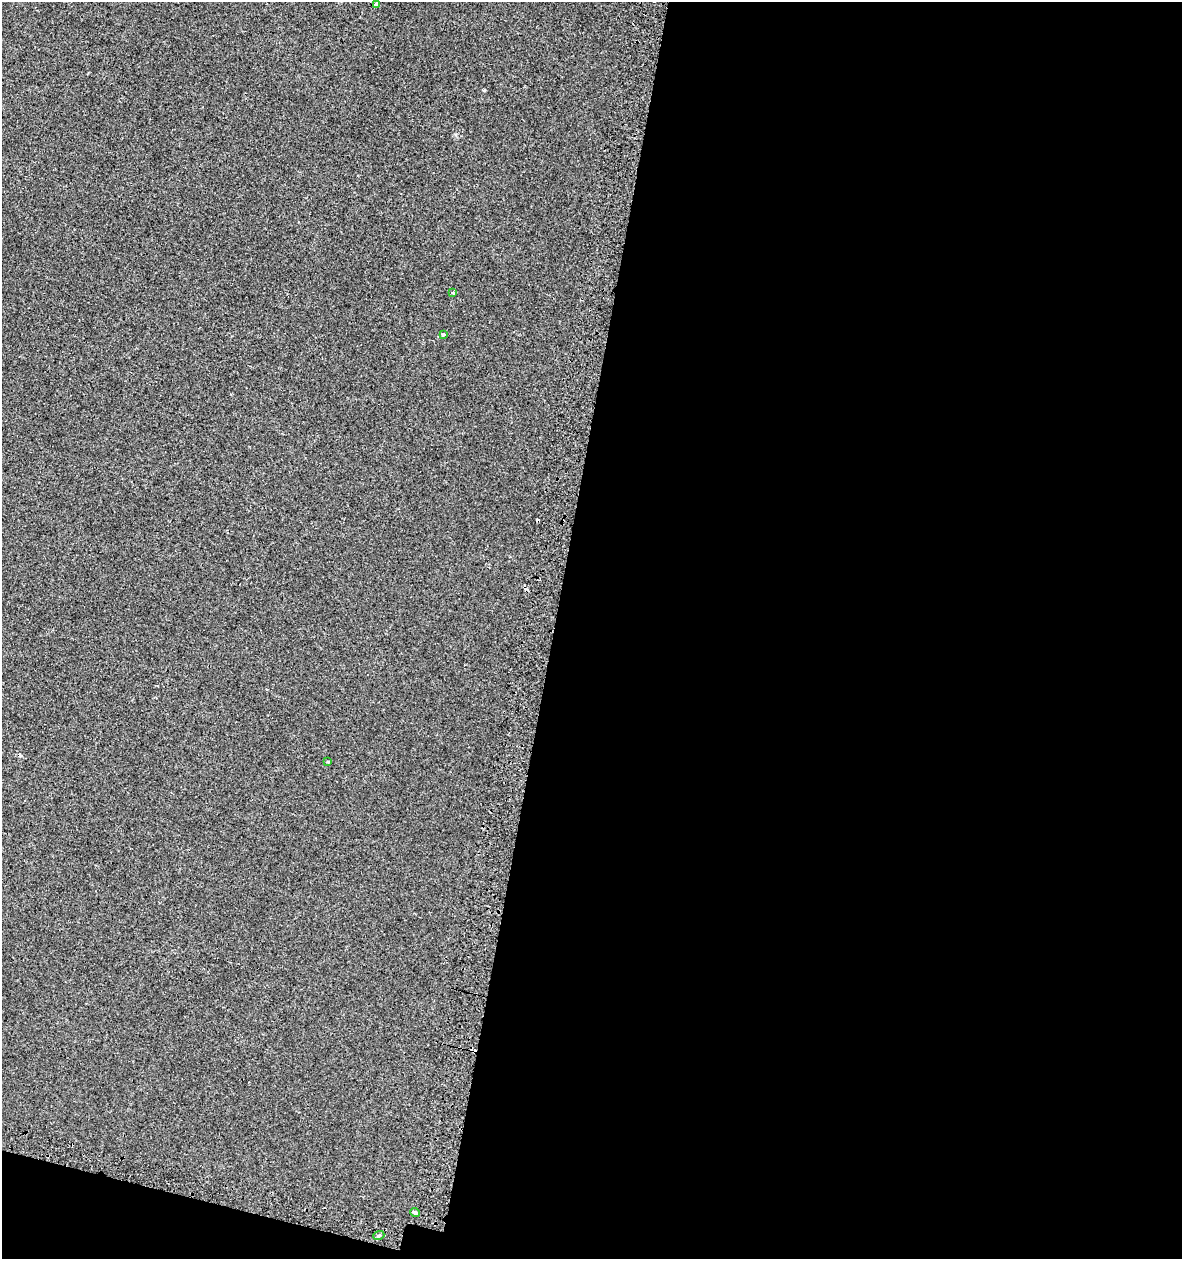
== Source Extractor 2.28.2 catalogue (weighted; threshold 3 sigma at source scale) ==
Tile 16 of 4 x 4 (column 4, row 4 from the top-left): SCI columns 3872-5051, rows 43-1299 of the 5318 x 5112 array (HDU 1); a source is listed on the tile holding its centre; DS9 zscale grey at full resolution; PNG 1184 x 1261 px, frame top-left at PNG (2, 2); each listed source drawn as its Kron ellipse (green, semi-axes under 4 px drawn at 4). Shown black and unused: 55% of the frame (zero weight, under 2 of 3 exposures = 3% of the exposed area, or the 3 px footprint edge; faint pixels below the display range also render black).
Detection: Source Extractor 2.28.2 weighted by HDU 2 'WHT'; one run over the whole footprint, this tile lists its part. Background 0.00179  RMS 0.0054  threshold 0.0245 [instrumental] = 3 sigma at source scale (4.5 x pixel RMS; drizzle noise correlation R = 1.50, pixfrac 1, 0.0396/0.0396 arcsec/px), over >= 5 px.
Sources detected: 10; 4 cosmic-ray / hot-pixel residue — neither listed nor drawn; the other 6 listed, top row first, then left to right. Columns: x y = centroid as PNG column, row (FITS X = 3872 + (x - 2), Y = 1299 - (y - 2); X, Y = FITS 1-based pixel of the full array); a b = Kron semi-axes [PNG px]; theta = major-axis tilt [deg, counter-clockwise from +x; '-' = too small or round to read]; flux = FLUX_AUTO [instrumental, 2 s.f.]
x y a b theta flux
377 5 4 3 - 9.4
453 293 4 3 - 3.1
443 335 4 3 - 2.6
328 761 4 3 - 0.53
415 1213 5 4 - 1.3
379 1235 6 3 20 0.72
Overlapping masked pixels (flux is a lower limit): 1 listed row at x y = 377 5